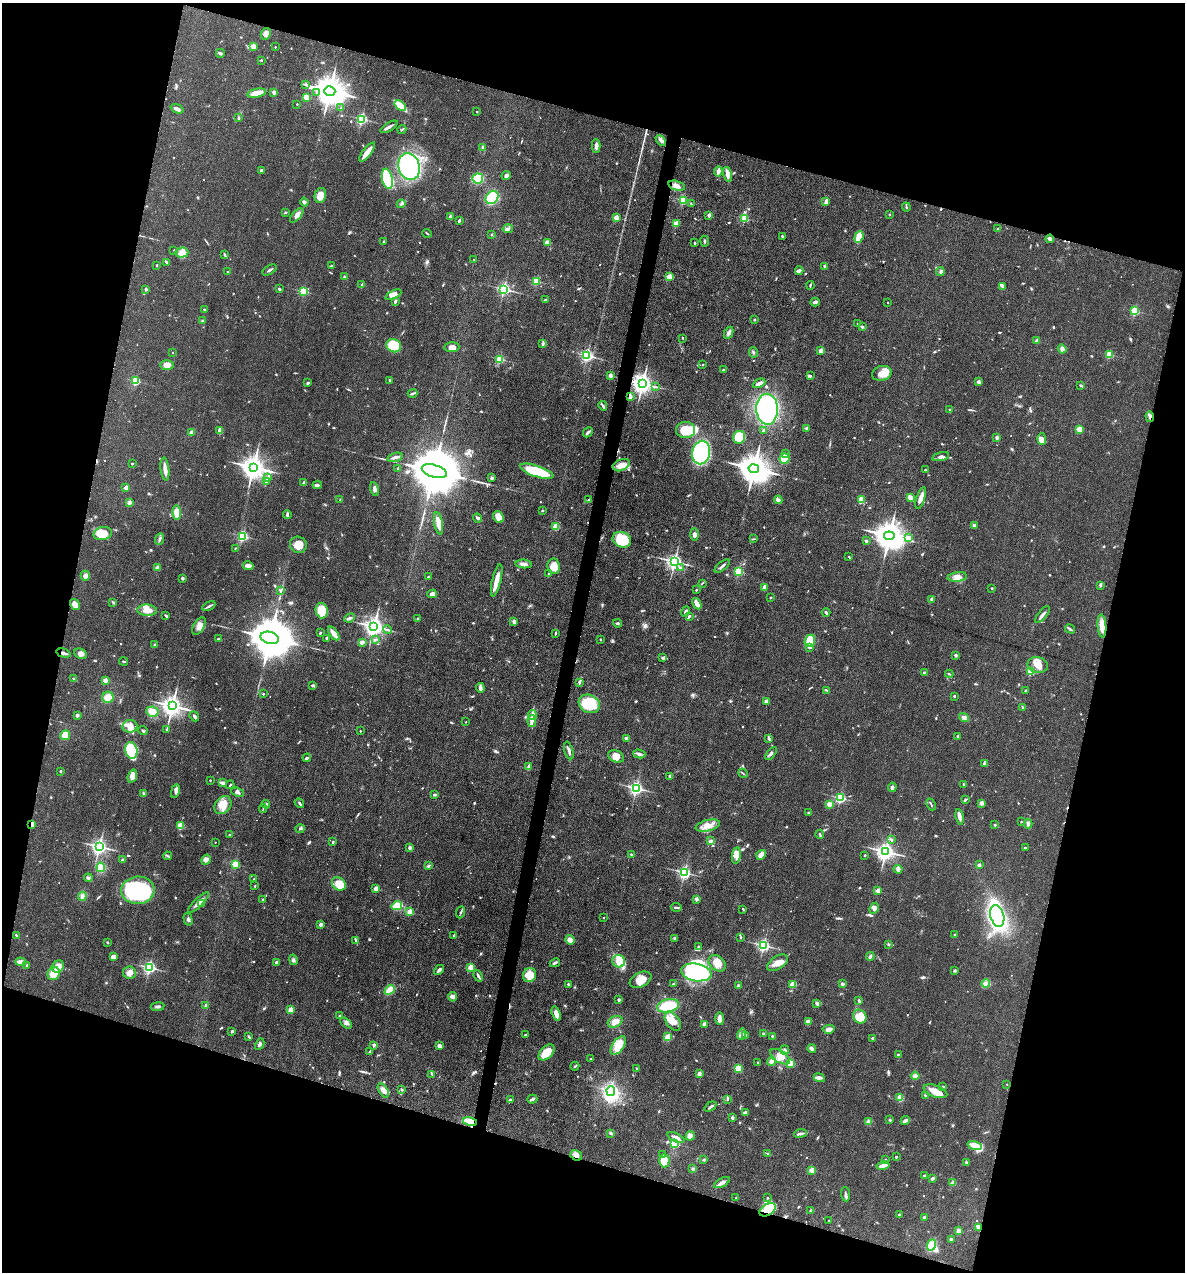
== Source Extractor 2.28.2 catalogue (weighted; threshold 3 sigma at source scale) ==
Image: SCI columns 246-4975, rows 2-5080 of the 5098 x 5081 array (HDU 1 of 3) = the unmasked area's bounding box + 8 px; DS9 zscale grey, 4 x 4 block average (1 PNG px = mean of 4 x 4 image px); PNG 1187 x 1274 px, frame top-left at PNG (2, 3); each listed source drawn as its Kron ellipse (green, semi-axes under 4 px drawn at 4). Shown black and unused: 32% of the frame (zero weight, under 3 of 4 exposures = <1% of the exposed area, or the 3 px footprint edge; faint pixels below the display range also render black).
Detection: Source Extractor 2.28.2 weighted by HDU 2 'WHT'. Background 0.078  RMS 0.0068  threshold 0.0305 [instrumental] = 3 sigma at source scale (4.5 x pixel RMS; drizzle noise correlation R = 1.50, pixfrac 1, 0.05/0.05 arcsec/px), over >= 5 px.
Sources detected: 890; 2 too faint to see at this stretch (4 x 4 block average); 8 inside a brighter object's white glare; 7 cosmic-ray / hot-pixel residue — neither listed nor drawn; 12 coinciding with a brighter row at this scale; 38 inside a brighter listed object's ellipse — not listed separately; of the other 823, all 500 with FLUX_AUTO >= 3.42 (the completeness limit of this list) listed and drawn (323 fainter detections not listed), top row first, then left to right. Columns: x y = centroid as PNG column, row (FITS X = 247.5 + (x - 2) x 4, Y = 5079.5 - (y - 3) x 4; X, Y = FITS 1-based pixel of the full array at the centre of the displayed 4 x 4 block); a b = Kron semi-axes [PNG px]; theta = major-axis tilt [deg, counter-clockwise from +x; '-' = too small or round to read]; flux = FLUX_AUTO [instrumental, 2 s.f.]
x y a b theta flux
266 34 6 5 - 17
253 46 2 2 - 91
275 47 2 2 - 5.5
220 53 4 3 - 8
261 60 2 2 - 11
306 84 3 3 - 6.5
330 91 6 4 -17 11000
274 92 2 2 - 53
317 92 2 2 - 10
257 93 9 4 10 54
306 97 2 2 - 120
297 104 2 2 - 5.5
400 106 6 2 -42 190
341 108 3 2 - 3.8
177 109 7 3 -21 17
477 112 2 2 - 3.6
238 118 2 2 - 7.6
362 119 2 2 - 680
389 127 10 2 32 13
402 130 4 2 - 4.4
661 140 6 3 -46 13
596 146 7 3 90 15
483 147 3 2 - 4.7
367 152 12 3 51 44
409 167 13 10 -72 530
262 170 4 2 - 9
718 172 5 3 - 21
727 174 7 3 -76 25
506 176 4 4 - 9.7
478 178 5 5 - 90
387 179 10 5 -78 300
677 186 9 4 -15 23
320 195 7 5 78 44
492 198 7 5 46 180
683 200 2 2 - 370
304 202 4 2 - 11
826 202 4 2 - 21
401 204 4 2 - 6.7
691 204 4 2 - 3.8
906 207 4 2 - 5.2
286 212 2 2 - 4
889 214 2 2 - 3.8
297 215 9 3 47 17
709 215 2 2 - 46
450 217 2 2 - 51
616 218 2 2 - 100
744 218 2 2 - 290
459 221 3 2 - 7
676 224 2 2 - 120
508 229 5 3 - 7.9
998 229 2 2 - 12
427 233 5 2 - 3.8
492 234 2 2 - 17
782 237 4 2 - 6.7
859 237 6 4 71 82
1050 239 4 3 - 8.7
384 241 3 2 - 3.8
705 241 5 2 - 5.6
547 242 2 2 - 69
695 243 2 2 - 13
174 250 2 2 - 6.4
182 253 7 5 4 24
225 255 4 2 - 5
473 260 2 2 - 4.1
166 262 3 2 - 3.9
157 265 2 2 - 3.8
331 266 3 2 - 3.7
825 266 2 2 - 34
270 270 8 2 31 7.5
799 270 4 3 - 7.4
940 271 4 3 - 6.6
228 272 2 2 - 3.5
345 277 3 2 - 6.2
669 277 2 2 - 140
536 281 2 2 - 270
362 285 2 2 - 38
810 285 4 2 - 4.4
1002 286 4 3 - 7.9
146 289 2 2 - 26
279 289 3 2 - 4.5
504 289 2 2 - 970
303 291 2 2 - 360
393 295 9 4 26 28
545 300 2 2 - 11
395 301 4 2 - 6.5
815 302 4 3 - 11
887 302 2 2 - 3.8
204 309 2 2 - 8.3
1135 311 2 2 - 380
755 320 2 2 - 4.2
203 321 2 2 - 9.2
858 324 2 2 - 14
862 327 3 2 - 7.6
729 333 6 3 64 11
682 338 2 2 - 5
1037 341 2 2 - 42
543 343 3 3 - 6
394 346 8 6 -21 150
452 347 7 5 4 25
1062 349 4 3 - 17
821 351 2 2 - 61
753 352 5 2 - 5.3
173 353 2 2 - 5.6
1109 354 2 2 - 240
587 355 2 2 - 850
500 359 2 2 - 340
167 365 7 4 -1 31
703 365 2 2 - 7.2
723 370 2 2 - 6.4
882 373 10 7 13 44
610 376 2 2 - 54
810 376 3 3 - 5.8
390 380 2 2 - 14
135 381 2 2 - 340
979 382 2 2 - 51
308 383 4 2 - 5.9
759 383 7 3 26 13
642 384 3 3 - 3200
1081 386 3 2 - 5.3
655 387 4 2 - 5.3
413 393 5 2 - 7.1
630 396 3 3 - 14
603 406 5 3 - 7.7
767 409 15 11 -87 600
949 409 2 2 - 8
1150 417 5 2 - 12
807 428 2 2 - 30
1079 429 2 2 - 160
685 430 9 8 - 96
220 431 4 2 - 34
764 431 3 2 - 8.1
588 432 5 2 - 12
191 433 3 2 - 22
739 437 6 6 - 95
997 437 2 2 - 41
1042 439 6 4 -90 31
701 452 12 9 78 430
786 454 3 2 - 4.7
941 456 8 3 15 14
395 457 8 3 15 14
785 459 5 5 - 66
132 463 2 2 - 13
621 465 9 5 24 31
253 467 4 4 - 4700
398 468 2 2 - 24
165 469 11 3 -83 24
754 469 5 4 - 10000
925 470 2 2 - 4.3
434 471 13 6 -16 48000
537 471 17 5 -18 180
268 477 4 2 - 6.4
492 478 4 4 - 6.9
266 481 3 2 - 3.5
304 483 2 2 - 14
317 485 5 3 - 9.5
126 488 2 2 - 96
375 489 7 3 -76 14
910 498 4 2 - 36
921 498 11 3 72 32
340 500 3 2 - 3.9
588 500 4 2 - 3.4
778 500 4 3 - 17
861 500 4 3 - 39
129 502 2 2 - 59
542 510 2 2 - 3.8
177 513 7 4 -84 50
287 515 4 3 - 7.3
498 517 6 5 - 57
477 518 4 3 - 8.7
438 523 11 4 -79 48
974 525 2 2 - 36
556 527 2 2 - 150
103 534 9 6 14 82
694 534 6 4 -88 14
243 536 2 2 - 540
889 536 5 4 - 8500
909 538 4 3 - 18
160 539 6 2 66 9.5
753 539 3 2 - 3.9
622 540 9 7 -26 160
866 541 2 2 - 24
298 545 8 8 - 62
235 548 2 2 - 3.6
849 557 2 2 - 4.4
675 562 3 2 - 1800
524 564 8 4 -5 19
248 566 5 3 - 26
554 566 8 6 -81 59
722 566 9 2 40 13
680 567 2 2 - 5
158 568 2 2 - 83
738 571 2 2 - 390
548 574 2 2 - 3.5
85 576 5 4 - 17
428 577 2 2 - 16
957 577 9 5 7 27
182 578 3 2 - 4
497 580 16 4 77 43
702 583 3 2 - 4
1100 585 4 2 - 4.2
764 587 2 2 - 88
992 588 3 2 - 3.8
280 590 3 2 - 4.4
696 590 2 2 - 7.9
432 594 5 3 - 20
770 597 2 2 - 4
932 599 2 2 - 40
113 602 3 2 - 3.7
75 604 6 4 -58 37
697 604 6 3 -57 38
209 606 7 2 28 8.3
147 610 10 5 -3 36
322 611 8 6 -78 110
685 611 5 2 - 7.4
826 613 4 2 - 6.4
1042 615 10 2 50 13
166 616 4 2 - 6.2
689 616 3 2 - 5.9
349 618 6 2 24 8.5
418 619 2 2 - 21
514 622 4 2 - 16
617 623 4 2 - 6
199 626 9 5 58 28
374 626 3 3 - 2900
1102 626 11 4 -85 53
1070 629 5 2 - 6.7
387 630 4 2 - 5.6
320 633 3 2 - 4.6
334 633 8 3 -54 37
555 633 3 2 - 4.4
270 638 9 6 -14 26000
327 638 3 2 - 6.2
218 639 3 2 - 3.5
376 639 3 2 - 3.6
600 639 2 2 - 7.1
810 641 6 5 - 81
362 642 4 3 - 16
155 645 3 2 - 7
810 647 4 3 - 8.6
63 653 7 2 -14 13
80 654 6 4 -28 15
956 655 2 2 - 30
663 658 4 2 - 5.8
124 661 4 2 - 4.6
1038 665 10 7 -11 48
1030 671 2 2 - 250
924 673 2 2 - 33
949 674 4 2 - 4.6
74 679 3 2 - 4.1
105 680 2 2 - 83
579 682 3 3 - 5
313 685 3 2 - 8.4
480 688 5 3 - 13
826 690 4 2 - 4.5
1025 690 3 2 - 4.7
263 694 2 2 - 5.8
954 696 2 2 - 14
108 697 6 5 - 47
766 701 2 2 - 40
589 704 11 8 -27 210
172 706 3 3 - 3400
1022 708 4 2 - 3.8
152 712 6 5 - 37
77 715 2 2 - 41
532 715 5 2 - 9.3
194 716 5 3 - 8.7
964 717 5 4 - 12
532 721 6 3 -84 12
466 722 2 2 - 4.3
130 726 7 6 - 40
167 729 3 3 - 5.2
143 731 5 2 - 5.1
360 731 2 2 - 4.1
65 735 5 4 - 37
958 736 2 2 - 26
626 738 2 2 - 41
769 738 4 2 - 10
131 750 8 6 -76 270
569 750 9 2 -73 12
639 754 6 3 -14 13
771 754 8 3 53 9.3
616 756 8 5 -24 35
307 758 4 2 - 5.9
985 764 4 3 - 18
529 767 3 2 - 21
61 771 2 2 - 3.8
743 773 5 2 - 3.8
132 776 7 4 72 26
670 776 3 2 - 7.7
210 780 2 2 - 6.3
223 783 3 3 - 14
230 785 4 2 - 4.4
964 785 3 2 - 5.2
892 787 5 3 - 10
636 788 2 2 - 1100
175 791 7 3 79 14
237 792 6 2 -22 7.6
143 793 4 2 - 7.3
435 795 4 2 - 7.1
840 798 2 2 - 570
965 800 3 2 - 5.7
299 803 5 2 - 9.2
982 803 3 3 - 12
266 804 4 3 - 10
829 804 3 3 - 18
931 804 6 2 -65 4.3
223 805 10 7 50 42
263 808 4 2 - 4.7
809 813 3 2 - 7.8
960 817 8 3 -79 21
1021 822 2 2 - 5.5
32 824 2 2 - 83
1028 824 4 3 - 14
995 825 2 2 - 8.9
180 826 2 2 - 210
708 826 12 5 14 45
300 829 4 3 - 6.7
820 834 4 2 - 4.6
229 835 2 2 - 3.8
891 839 2 2 - 15
711 841 4 3 - 5.9
215 842 2 2 - 3.6
333 842 3 2 - 4.4
99 847 3 2 - 1600
410 848 3 3 - 9
1025 848 2 2 - 4.5
885 852 3 3 - 2400
631 854 4 2 - 4.1
761 855 5 3 - 38
865 855 2 2 - 4.1
168 856 4 2 - 4.6
736 856 8 4 81 24
122 860 3 2 - 8.2
206 860 5 4 - 15
235 864 2 2 - 240
979 865 2 2 - 34
428 866 3 2 - 5.7
101 867 4 3 - 85
898 869 4 4 - 14
684 873 2 2 - 920
88 878 4 3 - 6
254 879 2 2 - 4.5
339 884 8 6 -42 68
255 886 2 2 - 3.8
376 889 2 2 - 91
138 890 17 13 5 400
878 891 2 2 - 85
82 896 5 3 - 17
263 899 2 2 - 5.3
696 899 2 2 - 49
199 902 14 3 44 27
202 904 3 3 - 7
397 906 5 4 - 90
676 907 5 2 - 7.8
874 908 6 3 64 15
743 909 3 2 - 4.3
410 912 2 2 - 120
461 912 6 2 69 5.7
997 916 11 6 -74 660
604 918 2 2 - 5.7
188 919 6 3 -75 10
320 925 2 2 - 30
16 935 3 2 - 4.5
454 935 2 2 - 24
955 935 2 2 - 13
741 937 2 2 - 4.8
675 938 4 3 - 8.1
356 940 4 3 - 5.8
570 940 5 4 - 22
107 942 3 2 - 4.1
764 945 2 2 - 900
888 945 3 2 - 4.2
699 947 4 3 - 8.2
113 957 3 3 - 28
870 957 4 2 - 8.8
293 960 5 3 - 8.7
619 961 6 6 - 32
21 962 5 3 - 24
276 962 2 2 - 24
555 963 5 3 - 7.4
717 963 9 7 -42 40
777 963 11 6 34 35
27 965 2 2 - 8.6
58 966 6 5 - 49
471 967 2 2 - 180
149 968 2 2 - 990
439 970 6 2 41 15
955 971 4 2 - 4.3
696 972 15 8 -10 510
129 973 6 6 - 23
54 974 7 5 59 49
530 975 7 6 - 66
478 976 6 2 -67 8.4
640 980 11 7 25 56
986 983 4 3 - 22
568 984 3 2 - 4.2
674 984 3 2 - 7.1
793 984 2 2 - 180
842 984 3 2 - 7.4
738 986 4 3 - 7.6
390 990 6 3 41 65
453 997 5 4 - 16
619 1000 2 2 - 28
859 1001 3 2 - 9
817 1003 3 2 - 17
206 1005 3 2 - 5.2
158 1006 7 2 8 9.2
668 1006 11 6 12 140
290 1010 2 2 - 100
556 1014 7 3 -72 25
339 1016 2 2 - 4.1
860 1016 7 6 - 84
720 1019 6 3 -89 29
673 1021 10 6 -53 46
615 1022 8 5 28 32
808 1022 3 3 - 23
346 1023 7 4 -41 14
704 1024 2 2 - 70
829 1029 6 3 6 23
232 1031 2 2 - 16
741 1034 6 3 73 13
763 1034 3 2 - 4.7
525 1035 2 2 - 6
746 1035 2 2 - 3.9
249 1036 4 2 - 4.1
772 1036 2 2 - 9.8
668 1037 4 3 - 37
872 1038 2 2 - 15
260 1044 6 3 61 12
374 1045 2 2 - 32
439 1046 4 4 - 12
618 1046 11 5 55 76
812 1049 5 3 - 14
785 1050 4 3 - 9.6
370 1051 2 2 - 4.7
547 1052 9 6 45 74
898 1055 2 2 - 8.8
780 1057 11 6 -32 37
591 1059 2 2 - 8.1
772 1061 5 4 - 19
757 1062 2 2 - 4.8
791 1063 2 2 - 190
575 1066 4 2 - 4.2
637 1068 2 2 - 5
738 1069 4 3 - 63
432 1074 3 2 - 3.6
699 1074 2 2 - 61
915 1076 4 4 - 16
819 1078 6 4 -26 12
1007 1085 2 2 - 3.6
943 1087 2 2 - 13
383 1090 8 4 -57 22
402 1090 3 2 - 5
611 1091 5 3 - 720
935 1091 12 6 -20 53
925 1095 3 2 - 3.6
900 1098 3 3 - 41
532 1099 5 3 - 7.3
727 1099 4 2 - 4.7
510 1100 2 2 - 12
710 1107 6 2 36 8.3
745 1113 3 2 - 17
732 1118 2 2 - 27
890 1120 3 2 - 4.1
869 1121 4 3 - 8.7
905 1121 4 3 - 12
470 1122 7 4 -12 77
611 1133 3 3 - 5.9
800 1133 6 2 6 8.7
690 1136 5 4 - 18
676 1138 9 4 -24 22
674 1144 2 2 - 400
975 1145 7 3 -17 54
768 1153 4 2 - 4.5
663 1154 2 2 - 5.3
576 1155 6 5 - 20
896 1157 2 2 - 14
704 1160 3 2 - 5.5
885 1160 4 3 - 5.4
664 1161 6 5 - 84
967 1163 4 3 - 6.2
883 1166 6 3 12 41
693 1169 3 2 - 7.2
812 1170 2 2 - 150
924 1175 2 2 - 20
933 1178 3 2 - 10
722 1183 9 2 29 23
953 1183 2 2 - 85
846 1194 7 2 -85 8
736 1198 2 2 - 6.1
767 1198 2 2 - 3.5
768 1210 9 5 34 36
811 1211 3 3 - 7.4
899 1215 2 2 - 13
924 1217 2 2 - 8.6
829 1221 2 2 - 6.6
978 1227 3 2 - 34
958 1231 4 3 - 12
951 1239 3 3 - 5.2
932 1245 6 4 68 57
Overlapping masked pixels (flux is a lower limit): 9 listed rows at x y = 642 384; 630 396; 1150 417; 63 653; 32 824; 470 1122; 576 1155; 768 1210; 978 1227
Diffuse or blended objects may show on this block-average render without a row.